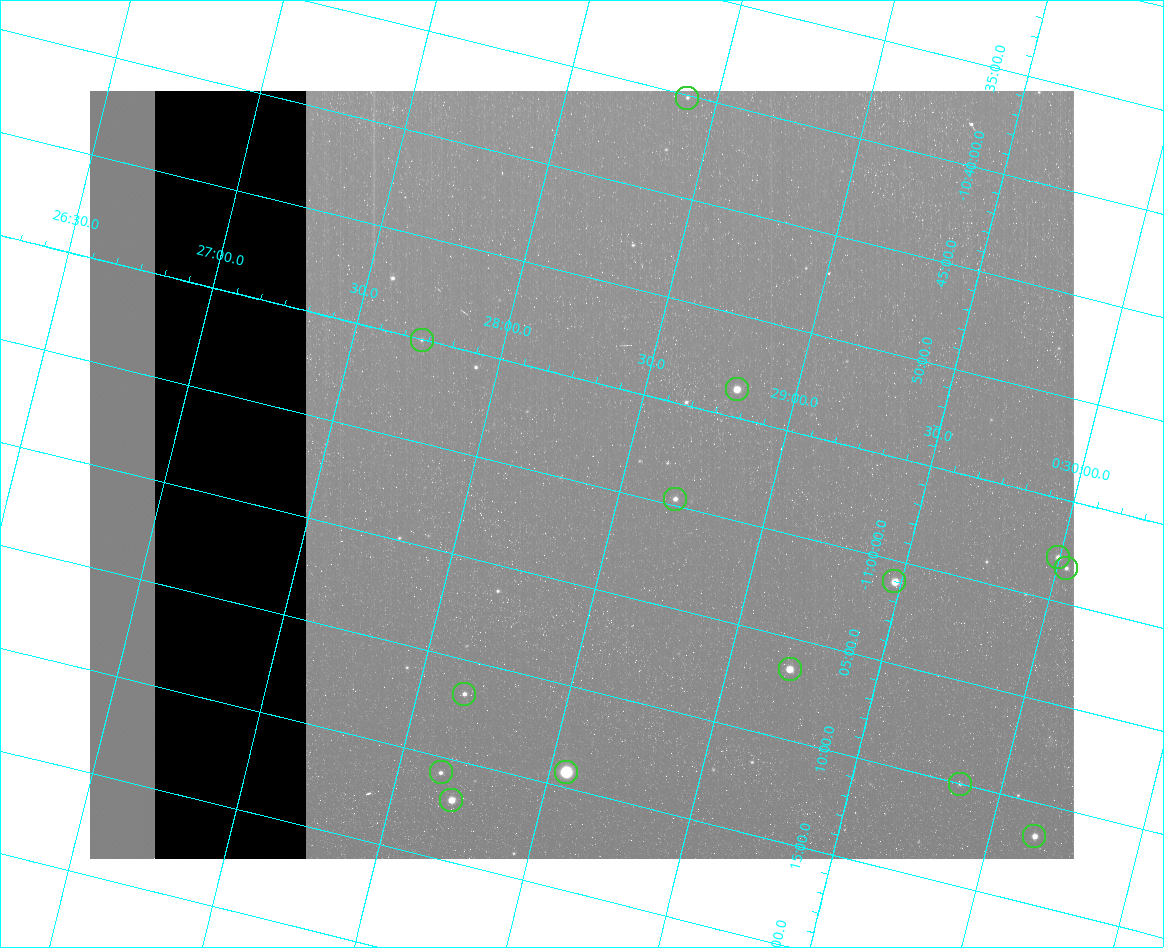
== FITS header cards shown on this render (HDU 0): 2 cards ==
NAXIS1  =                  984 / Size of image - Xaxis
NAXIS2  =                  768 / Size of image - Yaxis

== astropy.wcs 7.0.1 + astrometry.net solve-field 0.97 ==
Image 984 x 768 px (HDU 0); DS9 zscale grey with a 90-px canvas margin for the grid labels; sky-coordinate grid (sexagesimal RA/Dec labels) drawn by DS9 from the SOLVED WCS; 14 Tycho-2 reference stars matched to detected sources circled (green)
Header WCS: none
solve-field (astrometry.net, Tycho-2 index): SOLVED blind (the file carries no WCS)
Solved WCS: RA---TAN-SIP/DEC--TAN-SIP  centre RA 00:28:22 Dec -11:00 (7.09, -10.99 deg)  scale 2.99 arcsec/px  FOV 49.0' x 38.3'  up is -14 deg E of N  parity flipped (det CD > 0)
(file carries no celestial WCS; the grid is the blind solution)
Tycho-2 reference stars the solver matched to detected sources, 14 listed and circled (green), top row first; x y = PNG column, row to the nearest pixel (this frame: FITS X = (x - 90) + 1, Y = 768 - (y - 91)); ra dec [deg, ICRS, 3 dp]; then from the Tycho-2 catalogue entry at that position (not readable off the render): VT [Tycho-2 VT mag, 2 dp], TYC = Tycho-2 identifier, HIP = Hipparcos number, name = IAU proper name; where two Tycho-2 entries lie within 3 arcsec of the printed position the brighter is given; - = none
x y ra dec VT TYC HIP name
687 98 7.100 -10.669 12.28 5265-920-1 - -
422 340 6.932 -10.917 11.98 5265-755-1 - -
737 389 7.201 -10.894 9.38 5265-639-1 - -
675 499 7.173 -10.995 11.18 5265-587-1 - -
1058 557 7.499 -10.964 11.05 5265-40-1 - -
1066 568 7.508 -10.972 11.60 5265-91-1 - -
894 581 7.369 -11.017 9.43 5265-953-1 2311 -
790 669 7.302 -11.109 9.12 5265-446-1 - -
464 694 7.039 -11.195 11.45 5265-592-1 - -
441 772 7.036 -11.263 12.18 5265-564-1 - -
566 772 7.138 -11.237 6.94 5265-967-1 2246 -
960 784 7.465 -11.167 12.47 5265-75-1 - -
451 800 7.050 -11.283 9.92 5265-448-1 - -
1034 836 7.537 -11.194 10.28 5265-51-1 - -